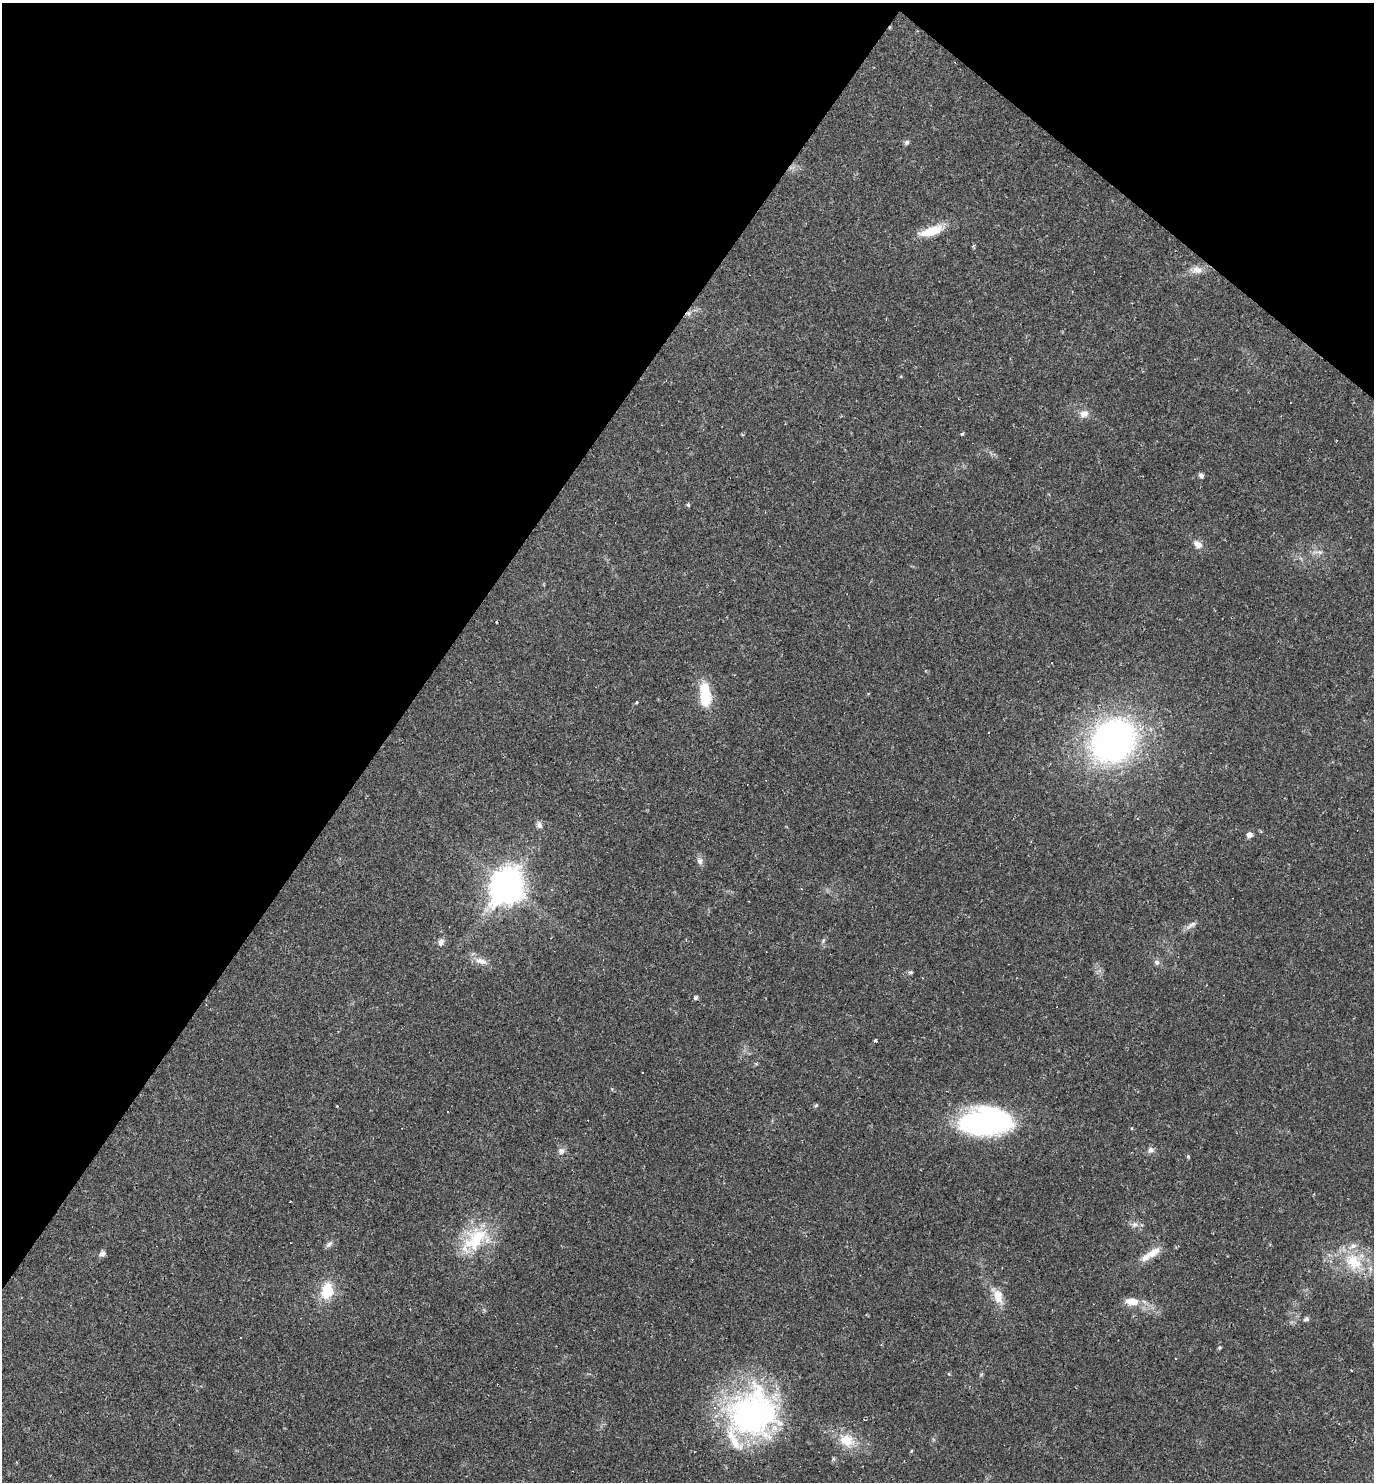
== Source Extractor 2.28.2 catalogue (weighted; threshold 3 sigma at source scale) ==
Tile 2 of 4 x 4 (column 2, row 1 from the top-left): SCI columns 1662-3033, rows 4441-5920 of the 5925 x 5920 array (HDU 1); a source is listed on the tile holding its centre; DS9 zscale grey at full resolution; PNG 1376 x 1484 px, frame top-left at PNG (2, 3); no overlay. Shown black and unused: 33% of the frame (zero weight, under 2 of 3 exposures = <1% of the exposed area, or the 3 px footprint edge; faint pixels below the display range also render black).
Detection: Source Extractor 2.28.2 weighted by HDU 2 'WHT'; one run over the whole footprint, this tile lists its part. Background 0.0292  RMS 0.0039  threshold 0.0176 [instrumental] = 3 sigma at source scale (4.5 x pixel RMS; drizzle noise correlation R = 1.50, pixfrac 1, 0.05/0.05 arcsec/px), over >= 5 px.
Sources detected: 52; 1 inside a brighter object's white glare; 7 cosmic-ray / hot-pixel residue — not listed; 3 inside a brighter listed object's ellipse — not listed separately; the other 41 listed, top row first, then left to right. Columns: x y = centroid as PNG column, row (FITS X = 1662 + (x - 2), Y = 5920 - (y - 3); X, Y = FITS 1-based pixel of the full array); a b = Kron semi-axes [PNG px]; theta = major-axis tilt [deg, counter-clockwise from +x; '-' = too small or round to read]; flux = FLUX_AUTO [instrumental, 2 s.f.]
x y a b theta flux
907 142 6 6 - 0.91
931 231 26 9 19 10
1197 270 15 10 3 3.2
1084 414 13 9 10 2.5
962 434 5 3 - 0.5
1201 475 7 5 -59 1.1
688 505 4 4 - 0.7
1198 544 12 8 -39 2.7
705 695 28 12 -85 14
636 702 3 3 - 1.1
1113 740 34 29 41 170
539 825 9 7 -75 1.4
1250 835 5 5 - 2.2
700 861 9 7 -45 1.4
507 884 12 9 36 450
1191 925 16 5 33 1.8
441 942 10 6 70 1.7
481 961 18 8 -15 3.3
1157 962 7 7 - 1.2
910 972 6 5 - 0.65
696 998 5 5 - 0.85
875 1041 4 3 - 0.86
337 1106 3 3 - 0.26
816 1106 6 3 20 0.47
987 1122 51 27 3 78
1151 1150 9 8 - 1.5
561 1151 9 8 - 1.8
1134 1224 8 7 - 1.5
476 1239 42 25 44 21
329 1244 11 6 40 1.2
1153 1252 20 10 35 4.6
102 1254 9 7 24 1.2
1354 1262 26 19 -40 14
327 1291 15 11 75 12
998 1296 21 12 -75 5.3
1132 1301 16 9 -6 5.3
1306 1319 6 5 - 0.93
1220 1347 4 4 - 0.55
752 1413 57 54 30 100
847 1440 22 16 -20 8.5
911 1451 4 4 - 0.38
Unlisted compact peaks at least as high as the median listed source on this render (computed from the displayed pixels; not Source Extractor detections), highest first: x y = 1188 1156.